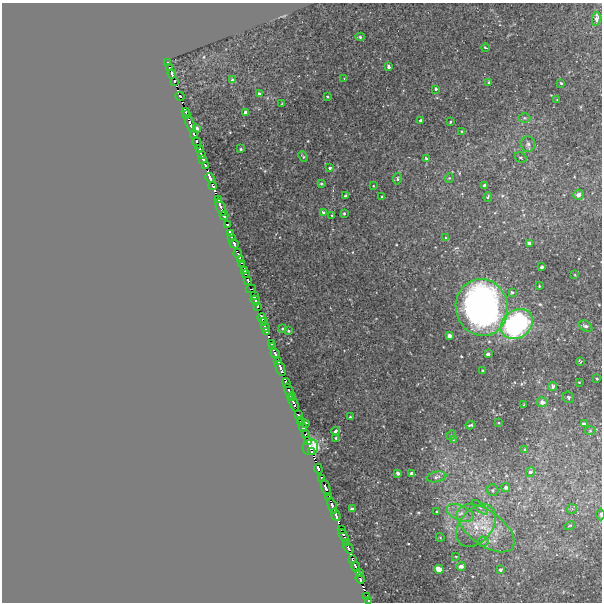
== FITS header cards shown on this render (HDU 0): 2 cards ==
NAXIS1  =                  600
NAXIS2  =                  600

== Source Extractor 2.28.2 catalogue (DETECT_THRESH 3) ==
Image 600 x 600 px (HDU 0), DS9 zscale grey, 1 PNG px = 1 image px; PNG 604 x 604 px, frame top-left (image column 1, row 600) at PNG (2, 3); each listed source drawn as its Kron ellipse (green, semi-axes under 4 px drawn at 4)
Background -7.38e-04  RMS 0.0032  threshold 0.00965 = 3 sigma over >= 5 px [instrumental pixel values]
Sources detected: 167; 7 with non-positive FLUX_AUTO (blend fragments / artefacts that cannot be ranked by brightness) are neither listed nor drawn; the other 160 listed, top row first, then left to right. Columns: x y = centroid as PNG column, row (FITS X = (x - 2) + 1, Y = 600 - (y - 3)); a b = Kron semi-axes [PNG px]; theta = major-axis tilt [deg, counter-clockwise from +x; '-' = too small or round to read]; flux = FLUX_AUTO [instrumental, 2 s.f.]
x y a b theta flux
596 19 7 4 80 1.8
360 37 4 4 - 0.31
485 48 4 2 - 0.23
168 62 3 2 - 1
389 66 4 3 - 0.57
169 68 3 2 - 0.68
172 74 4 3 - 1.6
344 79 3 2 - 0.13
233 80 4 3 - 0.93
174 81 4 2 - 0.83
489 82 3 3 - 0.22
561 83 4 3 - 0.23
436 89 3 3 - 1.1
259 93 3 3 - 0.41
180 96 4 3 - 4.1
327 97 3 3 - 0.24
557 100 3 2 - 0.16
282 104 3 2 - 0.2
185 112 3 2 - 1.2
245 112 4 3 - 2.1
187 115 3 2 - 0.33
524 118 6 5 - 0.36
421 121 3 3 - 1.5
450 122 3 2 - 0.21
190 124 8 3 -73 3.3
197 128 4 3 - 0.57
461 131 4 3 - 0.16
194 135 4 3 - 2.3
197 143 6 3 -73 2.6
528 144 8 7 - 0.7
199 149 4 2 - 1.4
241 149 3 3 - 0.27
201 155 3 3 - 4.4
303 157 6 3 -48 0.25
521 157 6 5 - 0.35
426 158 4 3 - 0.63
203 159 3 3 - 1.8
205 165 4 3 - 2.3
330 168 3 3 - 0.74
210 178 5 3 - 120
449 178 4 4 - 0.24
397 179 6 4 81 0.4
321 184 4 3 - 0.36
484 185 4 3 - 0.4
213 186 4 2 - 2.5
373 186 2 2 - 0.15
578 195 5 5 - 1.1
345 196 3 3 - 0.39
382 197 3 2 - 0.19
488 197 5 3 - 0.47
218 200 4 3 - 0.63
221 207 9 3 -70 8.3
323 212 3 3 - 0.69
344 213 4 3 - 0.26
332 215 3 3 - 0.23
224 216 4 4 - 1.8
227 225 4 3 - 2.9
230 233 4 3 - 0.91
232 238 4 2 - 5.5
446 238 4 3 - 0.23
529 243 4 3 - 0.9
234 244 5 3 - 4.9
238 253 4 3 - 0.81
241 260 4 3 - 1
242 263 3 2 - 0.94
542 267 3 3 - 0.6
244 270 4 3 - 2.3
245 274 3 2 - 0.14
575 275 3 2 - 0.17
248 280 3 2 - 1.1
539 286 2 2 - 0.17
251 289 5 2 - 0.4
512 292 4 3 - 0.35
254 295 3 2 - 1.3
255 300 5 3 - 1.1
258 307 4 2 - 0.79
482 307 29 26 -78 100
262 318 5 3 - 4.5
263 322 3 2 - 3
517 324 17 13 38 49
586 326 7 5 -30 0.78
265 327 5 3 - 4.6
283 329 3 3 - 0.21
288 331 4 3 - 0.24
266 332 4 3 - 3.1
449 336 4 3 - 1.1
271 344 3 2 - 0.85
272 347 3 2 - 1
275 354 5 3 - 3.6
488 354 3 3 - 0.56
278 360 4 3 - 0.4
581 361 3 3 - 0.37
281 368 8 3 -67 2.1
483 370 3 3 - 0.26
597 379 3 3 - 0.24
579 382 3 2 - 0.13
286 383 5 3 - 0.18
553 386 4 4 - 0.94
289 391 8 3 -71 6.2
291 397 4 2 - 1.6
568 397 6 5 - 0.32
542 402 5 5 - 1
294 403 9 3 -67 4.1
524 405 3 2 - 0.16
298 415 3 2 - 0.12
350 417 2 2 - 0.17
301 420 4 2 - 0.38
302 423 3 2 - 0.82
305 423 3 3 - 0.55
498 423 2 2 - 0.17
584 424 4 3 - 1.2
471 425 5 3 - 0.33
303 427 5 3 - 1.6
336 431 4 3 - 0.7
590 431 5 3 - 0.23
306 433 3 2 - 1.3
451 435 5 4 - 0.28
336 438 3 2 - 0.18
453 440 4 4 - 0.2
308 441 4 3 - 1.7
310 447 8 7 - 4.6
525 450 4 3 - 0.93
312 452 4 2 - 3.8
318 469 5 3 - 1.9
530 472 5 4 - 0.62
398 473 4 3 - 0.67
412 474 4 4 - 0.96
436 477 10 5 11 0.74
322 478 4 2 - 2.6
506 487 4 4 - 0.67
326 488 9 3 -71 4.7
493 490 6 5 - 0.43
329 497 3 3 - 0.43
332 506 8 3 -69 3.8
480 507 10 4 -41 0.48
352 509 4 3 - 0.44
572 509 5 5 - 0.34
437 511 3 2 - 0.17
460 513 14 7 -23 1.8
336 515 6 3 -68 4.1
601 515 6 3 -89 0.35
476 526 24 16 50 5.6
569 526 5 3 - 0.27
486 528 33 17 -36 8.2
341 529 4 3 - 1.8
343 535 7 3 -59 3.8
440 537 4 3 - 0.15
483 541 5 5 - 0.34
346 542 4 3 - 1
348 548 6 3 -54 0.6
456 556 3 2 - 0.16
353 559 4 3 - 0.17
461 566 5 3 - 0.83
356 567 5 3 - 0.64
439 569 4 4 - 3.1
500 570 4 3 - 1.1
360 573 3 2 - 0.083
360 579 5 3 - 2
367 596 4 3 - 0.81
369 601 3 3 - 1.6
At the frame edge (FLAGS 8, measured only in part): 2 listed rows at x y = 601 515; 369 601
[7 non-positive-flux detections neither listed nor drawn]